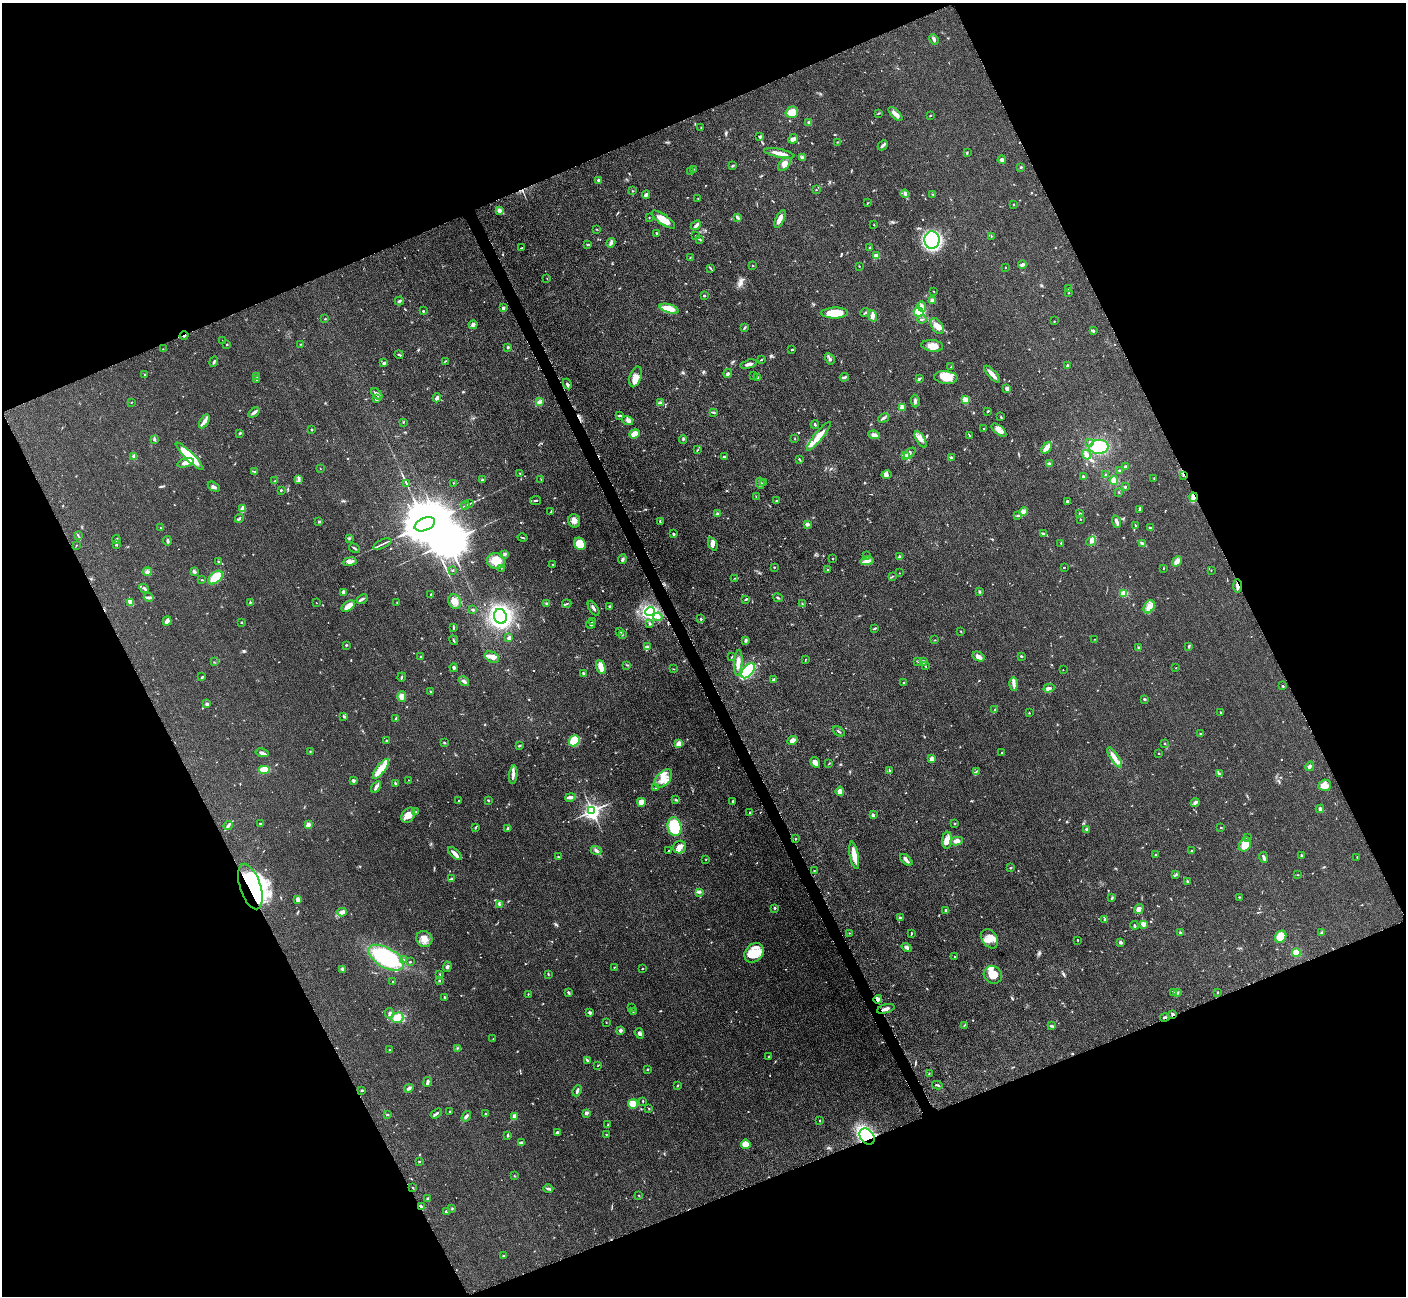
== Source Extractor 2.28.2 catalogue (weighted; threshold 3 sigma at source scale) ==
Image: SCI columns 19-5633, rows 297-5472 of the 5699 x 5661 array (HDU 1 of 3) = the unmasked area's bounding box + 8 px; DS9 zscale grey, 4 x 4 block average (1 PNG px = mean of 4 x 4 image px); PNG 1408 x 1298 px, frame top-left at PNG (2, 3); each listed source drawn as its Kron ellipse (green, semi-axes under 4 px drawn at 4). Shown black and unused: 44% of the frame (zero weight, under 3 of 5 exposures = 4% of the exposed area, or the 3 px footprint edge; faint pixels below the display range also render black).
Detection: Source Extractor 2.28.2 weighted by HDU 2 'WHT'. Background 0.0529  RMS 0.0055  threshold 0.0249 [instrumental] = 3 sigma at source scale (4.5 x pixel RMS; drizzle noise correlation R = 1.50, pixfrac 1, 0.05/0.05 arcsec/px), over >= 5 px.
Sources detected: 757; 1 too faint to see at this stretch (4 x 4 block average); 3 inside a brighter object's white glare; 3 cosmic-ray / hot-pixel residue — neither listed nor drawn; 17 coinciding with a brighter row at this scale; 41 inside a brighter listed object's ellipse — not listed separately; of the other 692, all 500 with FLUX_AUTO >= 1.4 (the completeness limit of this list) listed and drawn (192 fainter detections not listed), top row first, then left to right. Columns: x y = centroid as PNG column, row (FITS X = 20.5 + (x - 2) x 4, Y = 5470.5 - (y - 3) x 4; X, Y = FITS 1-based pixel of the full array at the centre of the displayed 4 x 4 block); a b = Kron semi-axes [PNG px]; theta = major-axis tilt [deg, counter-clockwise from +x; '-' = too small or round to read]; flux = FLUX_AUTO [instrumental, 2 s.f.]
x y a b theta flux
934 39 5 2 - 7.8
792 112 6 5 - 45
879 113 3 2 - 2.5
895 114 9 3 -44 15
930 116 2 2 - 2.8
809 122 4 3 - 4.9
701 127 2 2 - 1.7
759 136 2 2 - 2.4
793 139 5 4 - 8.8
837 142 2 2 - 1.5
883 145 6 2 45 6.8
967 152 3 2 - 2.1
779 153 15 3 -12 28
802 157 3 3 - 5.4
1002 160 4 3 - 13
784 164 8 5 54 17
733 165 2 2 - 2.5
1021 167 3 2 - 3.7
694 169 3 2 - 1.4
691 171 2 2 - 1.7
598 180 2 2 - 8.2
816 190 2 2 - 1.6
633 191 3 2 - 1.7
905 194 4 2 - 5
933 194 3 2 - 2.8
646 195 4 3 - 8.4
698 198 2 2 - 1.5
867 203 2 2 - 2.8
1013 204 2 2 - 2
500 211 4 2 - 5.9
649 217 2 2 - 1.5
737 218 4 2 - 5.6
780 219 9 3 66 20
663 220 14 5 -35 45
696 225 5 2 - 7.3
874 225 2 2 - 1.6
597 229 2 2 - 1.6
657 233 3 2 - 4.3
695 236 2 2 - 4
991 236 2 2 - 1.8
699 239 3 2 - 2.7
932 240 9 7 -87 270
611 243 5 3 - 7.9
587 244 2 2 - 1.8
870 247 2 2 - 2.4
522 248 3 2 - 2.4
876 256 2 2 - 24
690 257 2 2 - 1.8
752 265 2 2 - 1.8
1022 265 4 2 - 10
859 266 2 2 - 1.5
1005 267 2 2 - 1.8
711 268 3 2 - 2.9
547 278 2 2 - 1.7
1068 289 4 2 - 3.1
934 291 2 2 - 2.1
1069 293 2 2 - 1.5
704 296 2 2 - 12
932 300 3 3 - 10
399 301 4 2 - 6.3
922 306 5 2 - 7.6
503 308 3 2 - 7.9
669 309 10 4 -18 71
423 311 2 2 - 2.8
865 312 5 2 - 3.7
919 312 5 5 - 48
835 313 13 5 2 79
873 316 6 4 -79 13
325 319 2 2 - 1.8
922 319 4 2 - 3.6
1054 321 2 2 - 1.5
473 325 4 4 - 8
937 326 9 5 -56 24
744 328 3 2 - 3
1093 331 4 3 - 4.1
184 336 4 2 - 4
223 340 2 2 - 1.6
227 344 3 2 - 1.9
301 344 2 2 - 1.7
932 346 11 5 -6 25
508 347 3 2 - 5.1
163 349 2 2 - 1.6
792 350 2 2 - 4.6
399 355 4 2 - 4.2
761 359 4 2 - 2.1
830 359 6 2 -58 5.1
445 361 3 2 - 1.9
214 362 5 2 - 4.6
384 363 4 3 - 5.4
749 364 8 2 15 11
1067 366 3 2 - 4.3
951 367 2 2 - 2.4
728 373 5 3 - 8.1
145 374 2 2 - 1.8
992 374 11 3 -48 23
257 376 3 2 - 2
754 376 2 2 - 1.4
635 377 11 5 72 25
758 377 3 2 - 2.1
844 377 4 2 - 6.1
946 377 11 6 -6 50
919 379 4 2 - 5.4
257 380 3 2 - 2.5
567 384 5 3 - 5.7
1007 388 2 2 - 13
377 394 7 3 -47 9.3
437 398 4 2 - 12
377 399 2 2 - 6.9
965 400 2 2 - 160
915 401 6 3 -84 7.2
131 402 3 2 - 1.4
540 402 3 2 - 3.8
660 403 4 3 - 6.9
903 407 4 3 - 11
988 411 3 2 - 2.3
254 412 6 2 37 10
714 412 3 2 - 3.6
619 416 4 2 - 4.5
1001 417 3 2 - 1.9
884 418 6 2 30 6.8
628 420 6 3 -19 9.2
204 421 8 3 60 15
403 422 2 2 - 2.1
815 424 4 2 - 3
984 428 2 2 - 3
311 430 2 2 - 8.5
999 430 9 3 -39 21
240 433 4 2 - 3.5
635 434 6 4 21 31
874 435 6 3 -9 15
819 436 18 3 51 44
970 436 2 2 - 1.5
683 439 4 2 - 3.7
795 439 2 2 - 1.4
921 439 9 3 -59 14
154 440 3 2 - 4.3
1090 442 2 2 - 4
1099 447 9 7 9 110
1046 448 6 3 53 25
698 450 3 2 - 2.1
910 453 7 3 45 8.2
905 455 4 3 - 11
1087 455 5 3 - 21
134 456 3 3 - 6.9
189 456 19 4 -45 130
724 457 3 2 - 3.9
951 457 3 2 - 3
799 459 2 2 - 2.9
185 463 8 4 17 22
1049 464 3 3 - 7.5
1125 466 2 2 - 5
320 468 2 2 - 1.5
254 471 4 2 - 2.5
1119 471 3 2 - 2.6
520 473 2 2 - 2
886 475 5 3 - 11
1105 475 2 2 - 2.5
1183 475 2 2 - 3.8
1083 477 2 2 - 9.8
1154 478 2 2 - 1.9
298 479 2 2 - 2.4
541 479 2 2 - 1.5
482 480 3 2 - 3.2
1114 480 4 3 - 24
275 481 2 2 - 2
453 483 2 2 - 2.1
760 483 6 2 -79 6.7
763 483 3 2 - 3.7
406 484 3 2 - 1.9
214 487 6 3 -32 7
1125 487 2 2 - 4.2
281 490 2 2 - 3.5
1119 492 2 2 - 1.9
756 497 2 2 - 1.4
1194 497 4 2 - 39
536 500 5 2 - 4.2
776 501 3 2 - 2.5
1067 501 3 2 - 3.6
470 503 4 2 - 3.1
465 505 4 2 - 3.3
243 509 4 3 - 22
1139 509 4 2 - 4
551 512 3 2 - 2.6
1023 512 4 3 - 16
1080 513 2 2 - 2.5
717 514 3 2 - 4.1
1018 515 3 2 - 3.5
239 518 4 2 - 4.6
1081 519 2 2 - 1.4
574 521 7 6 - 16
660 521 3 2 - 3.1
319 522 2 2 - 3
1117 522 6 2 -71 13
425 524 10 6 21 35000
807 524 3 2 - 13
1135 525 3 2 - 1.5
160 528 2 2 - 2.2
1151 528 4 2 - 6.1
674 534 3 2 - 4.9
1044 534 4 2 - 3.4
78 536 3 2 - 2.6
349 538 2 2 - 2.9
522 538 5 2 - 3.7
116 539 4 2 - 3.3
167 541 4 2 - 6.2
1091 541 5 4 - 10
1061 543 3 2 - 1.8
1142 543 4 2 - 4.6
382 544 10 2 25 7.1
580 544 6 5 - 64
713 544 7 4 -70 13
76 545 2 2 - 1.5
116 545 2 2 - 9.8
355 548 6 2 -33 5.1
504 554 2 2 - 8.8
867 556 2 2 - 3.1
899 557 3 2 - 4.8
622 559 5 2 - 5.8
833 559 2 2 - 2.9
218 561 3 2 - 2
496 561 9 8 - 47
867 561 7 3 7 11
1177 561 5 3 - 16
350 562 7 3 8 14
553 564 2 2 - 2.1
774 567 2 2 - 2.6
1064 567 2 2 - 1.9
501 568 2 2 - 1.4
1164 568 2 2 - 1.5
452 570 2 2 - 3
828 570 2 2 - 4.1
1211 570 2 2 - 1.5
147 572 4 4 - 8.4
194 572 4 3 - 8.1
900 573 2 2 - 1.6
215 577 9 5 40 70
892 577 3 2 - 2.1
735 578 3 2 - 2.7
202 580 4 2 - 2
1237 586 7 2 -89 15
144 588 5 2 - 4.9
343 592 3 3 - 13
980 592 3 2 - 4.9
1123 593 4 2 - 24
431 595 3 2 - 4.7
149 597 5 3 - 7.2
778 598 5 2 - 4
362 599 6 2 26 6.7
746 599 3 2 - 3.7
455 601 7 6 - 21
397 602 2 2 - 1.8
130 603 2 2 - 2.1
250 603 2 2 - 3.3
316 603 2 2 - 1.6
546 603 3 2 - 2.7
567 604 4 2 - 3.7
802 604 2 2 - 1.5
348 606 7 4 36 23
609 606 2 2 - 2.6
1149 607 7 5 59 18
593 608 8 2 -58 8.1
473 610 3 2 - 3.9
650 612 5 4 - 180
500 616 7 6 - 410
658 617 4 3 - 10
701 619 2 2 - 9.3
167 621 5 2 - 20
592 622 4 2 - 3.9
241 623 2 2 - 7.3
650 623 3 2 - 5.1
591 624 4 3 - 7.3
453 627 3 2 - 2.9
874 629 2 2 - 2
620 631 3 2 - 3
961 631 2 2 - 1.9
622 635 3 2 - 1.6
509 638 3 3 - 9.4
1095 639 2 2 - 1.5
454 640 5 2 - 3.7
745 640 4 2 - 4.1
935 640 2 2 - 1.6
346 645 2 2 - 3.1
1189 646 4 2 - 4.5
648 647 3 2 - 3.8
1139 648 3 2 - 5.8
421 656 2 2 - 2
978 656 6 4 -30 14
1021 656 3 2 - 3.8
492 657 7 5 -27 25
732 657 3 2 - 1.7
806 659 2 2 - 2.1
917 661 3 2 - 2.1
923 661 3 2 - 5
214 662 2 2 - 1.7
738 663 13 3 86 27
627 665 2 2 - 2.2
925 666 2 2 - 1.7
601 667 7 3 -71 35
454 668 4 2 - 9
1176 668 2 2 - 3.5
673 669 2 2 - 1.4
1063 670 2 2 - 1.9
748 671 9 5 52 170
583 674 3 2 - 6.8
202 677 3 2 - 3.3
402 677 4 2 - 3.6
774 680 3 3 - 5.7
464 681 6 2 -34 9.2
904 682 3 2 - 2.1
1014 684 7 3 -88 12
1283 686 2 2 - 3.4
1049 688 5 3 - 10
430 691 2 2 - 1.7
402 697 5 4 - 19
1144 699 3 2 - 4.2
207 704 2 2 - 10
995 710 3 2 - 2.9
1221 712 3 2 - 2.2
1029 713 2 2 - 1.9
344 716 4 2 - 4.2
396 719 4 2 - 5.7
839 731 6 2 -36 3.8
1200 734 3 2 - 3
792 740 5 3 - 14
386 741 2 2 - 2.7
574 741 6 5 - 73
444 743 2 2 - 4
1164 743 2 2 - 2.5
679 744 3 3 - 32
519 746 3 2 - 4.4
310 751 2 2 - 2.2
1002 752 2 2 - 1.7
262 753 7 2 -14 11
1159 753 2 2 - 2
1115 757 11 3 -56 19
931 759 4 3 - 12
815 762 6 4 -57 18
829 763 3 2 - 1.4
1310 766 5 3 - 5
381 769 12 4 53 52
265 770 6 3 0 64
889 771 4 2 - 3.4
976 771 2 2 - 1.8
1219 774 3 2 - 2.8
513 775 9 3 84 12
663 779 11 6 48 36
408 780 2 2 - 1.6
353 781 3 2 - 6.8
395 783 3 2 - 2.6
1325 785 6 5 - 17
376 787 6 3 58 8
656 787 3 2 - 2.2
840 791 5 3 - 20
570 797 5 4 - 8.7
488 800 3 2 - 2.4
676 800 3 2 - 3.1
458 801 2 2 - 2.7
641 802 4 4 - 25
732 802 3 2 - 4.5
1195 803 4 3 - 8.5
1320 809 4 2 - 13
592 811 3 3 - 1400
416 812 3 2 - 2.7
750 813 2 2 - 2.3
408 815 8 6 54 25
873 815 3 3 - 4.6
955 823 2 2 - 2.1
260 824 3 2 - 2.5
308 824 3 3 - 14
228 826 5 3 - 6.8
674 827 9 6 -78 200
475 828 3 2 - 3.7
508 828 3 2 - 5.2
1221 828 2 2 - 2.3
1086 829 2 2 - 4.6
1247 838 2 2 - 1.6
796 839 2 2 - 2.7
947 840 8 5 85 28
957 841 6 4 8 15
1245 845 7 5 60 48
679 847 6 6 - 20
596 851 5 3 - 7
668 851 2 2 - 1.6
1191 851 3 2 - 2.6
455 854 8 3 -43 14
854 855 14 3 -79 47
1155 855 2 2 - 2.4
1301 856 3 2 - 6.8
558 857 3 2 - 1.7
1264 857 6 2 -79 7.7
1357 857 2 2 - 1.5
706 859 2 2 - 1.8
906 860 7 3 -43 9.5
1010 868 3 2 - 3.1
814 870 2 2 - 1.4
1175 875 4 2 - 2.9
1297 875 2 2 - 1.5
451 879 4 2 - 11
1188 881 4 3 - 4.3
250 887 24 10 -72 410
699 892 4 3 - 5.8
1239 897 2 2 - 2
1112 898 3 2 - 2.9
298 899 2 2 - 16
499 904 4 2 - 3.8
775 908 3 2 - 3.8
1139 909 5 4 - 11
945 910 4 2 - 3.4
342 912 5 3 - 17
900 917 2 2 - 5.6
1105 919 3 2 - 3.1
1143 924 3 3 - 12
1135 925 4 2 - 3.6
1180 932 3 2 - 3
1322 932 3 2 - 2.6
850 933 3 2 - 1.8
911 933 3 2 - 2.8
1281 937 6 5 - 62
424 939 8 7 - 26
990 939 10 7 -57 33
1078 940 2 2 - 2.7
1121 942 3 2 - 8.1
907 948 5 3 - 6.5
754 953 11 8 45 52
1296 953 4 4 - 33
954 957 2 2 - 1.6
386 958 20 10 -29 290
404 960 2 2 - 1.5
410 962 2 2 - 2.3
447 967 5 3 - 5.5
614 967 2 2 - 1.9
643 968 2 2 - 2.8
343 969 4 2 - 4.1
548 974 3 2 - 3
439 975 3 2 - 2.2
993 975 9 8 - 50
439 980 2 2 - 3.1
393 982 2 2 - 2
1173 992 2 2 - 1.6
1217 992 2 2 - 2.7
568 993 3 2 - 6.3
1177 993 3 2 - 5.7
528 994 2 2 - 1.8
445 997 3 2 - 5.9
878 999 4 3 - 13
631 1008 2 2 - 1.6
886 1009 9 3 16 12
633 1012 2 2 - 1.7
389 1013 5 2 - 6.7
590 1013 3 3 - 6.8
1173 1014 3 2 - 8.5
397 1018 6 5 - 48
1165 1018 5 2 - 4.7
606 1023 2 2 - 1.5
964 1025 2 2 - 1.4
1052 1026 4 2 - 6.5
620 1030 2 2 - 11
639 1033 5 3 - 7
493 1039 2 2 - 1.6
457 1048 2 2 - 1.5
389 1050 3 2 - 3.1
768 1057 3 2 - 1.6
587 1061 4 3 - 3.6
598 1065 3 2 - 1.9
647 1069 2 2 - 7.7
929 1074 2 2 - 2
428 1082 5 3 - 6.7
937 1085 5 2 - 4.2
678 1086 2 2 - 2.5
409 1088 5 3 - 7.6
362 1090 3 2 - 3.8
577 1091 5 2 - 9.9
643 1101 2 2 - 2.8
633 1104 5 5 - 37
649 1109 2 2 - 2.3
450 1111 2 2 - 1.7
485 1113 2 2 - 1.6
586 1113 2 2 - 36
436 1114 6 2 32 6.2
387 1115 3 2 - 1.6
466 1116 5 3 - 5.7
514 1116 2 2 - 42
820 1121 2 2 - 1.9
608 1125 3 2 - 2.2
557 1132 3 2 - 7
606 1134 2 2 - 1.5
508 1135 3 2 - 2.7
867 1136 9 6 -50 400
522 1142 4 2 - 8.1
746 1144 5 4 - 37
420 1161 3 2 - 2.1
514 1176 2 2 - 1.9
413 1188 2 2 - 2
548 1189 5 2 - 6.1
639 1196 2 2 - 1.6
428 1198 2 2 - 3.5
421 1207 4 3 - 11
452 1208 2 2 - 2.4
446 1211 2 2 - 6.7
504 1256 3 2 - 3.9
Overlapping masked pixels (flux is a lower limit): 10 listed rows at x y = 184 336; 1183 475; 1194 497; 1237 586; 250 887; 878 999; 1173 1014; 1165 1018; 867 1136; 421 1207
Diffuse or blended objects may show on this block-average render without a row.